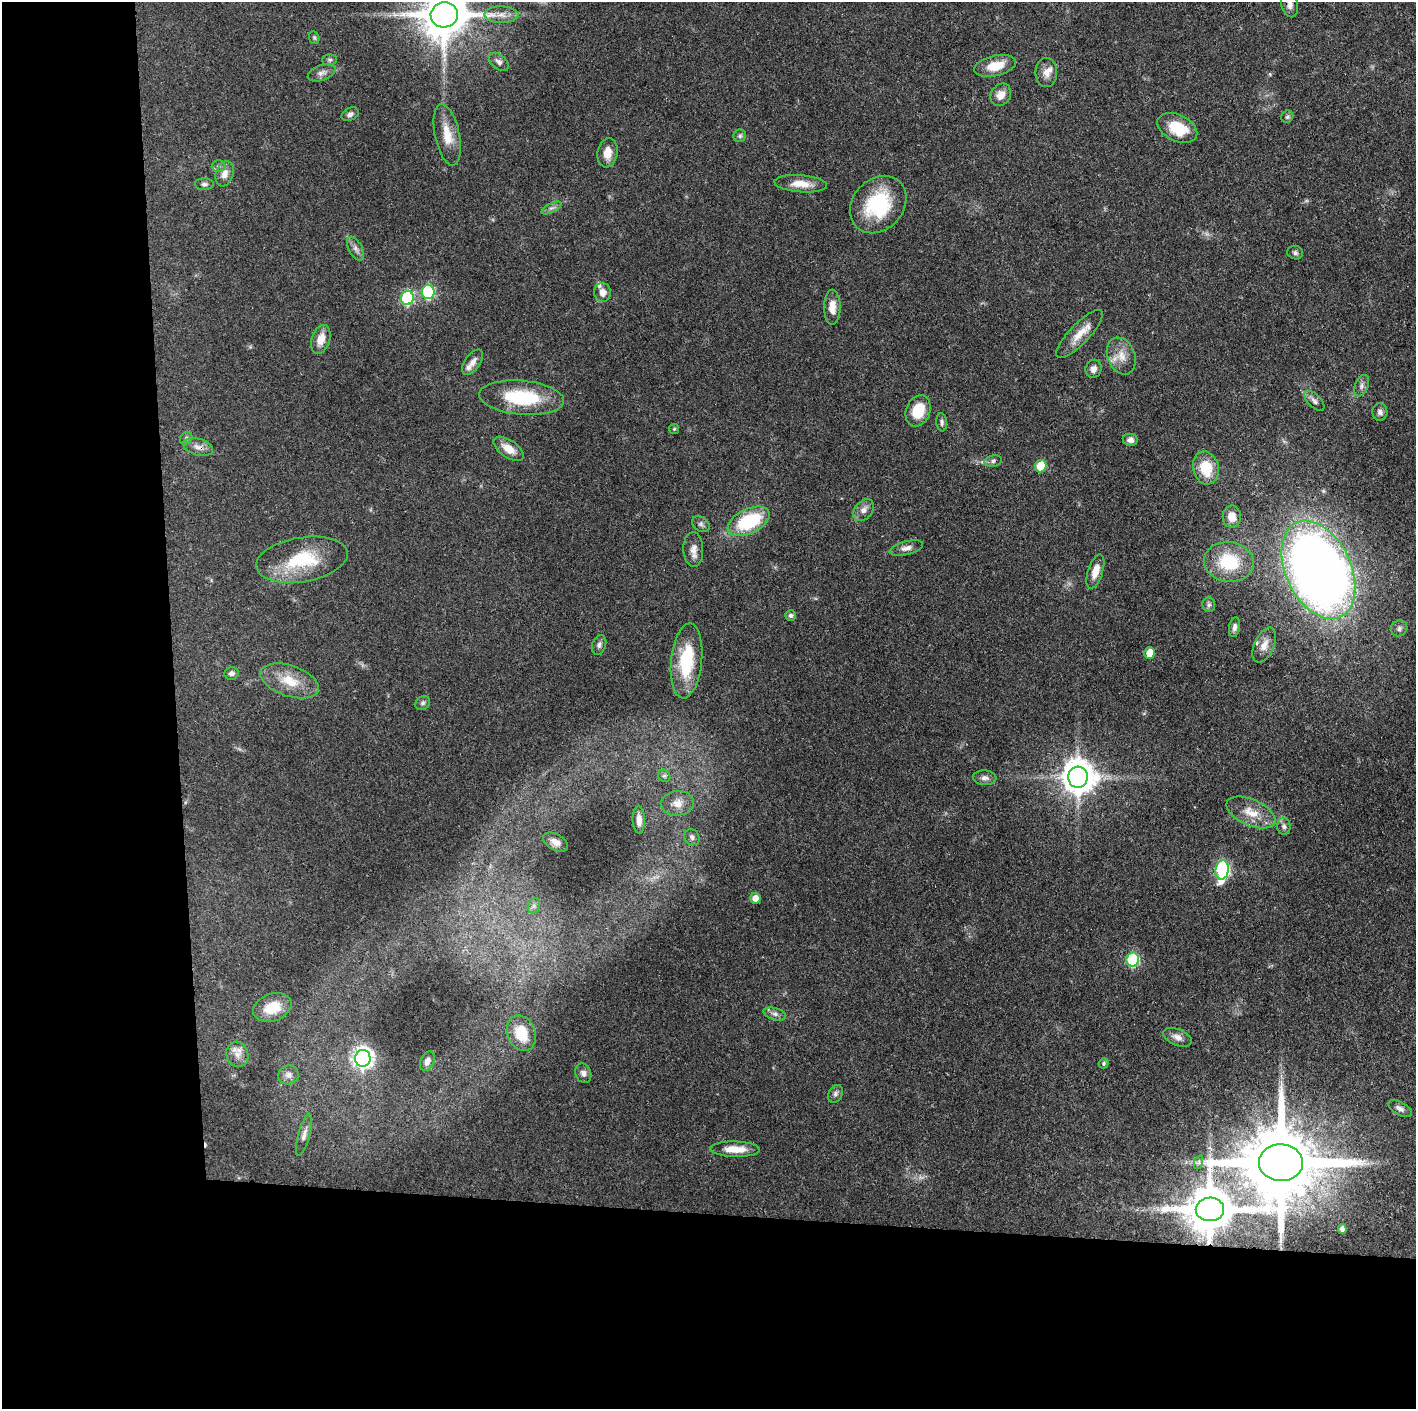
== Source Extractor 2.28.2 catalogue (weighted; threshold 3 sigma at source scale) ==
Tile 7 of 3 x 3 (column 1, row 3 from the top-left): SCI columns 1-1414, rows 1-1407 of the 4241 x 4221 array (HDU 1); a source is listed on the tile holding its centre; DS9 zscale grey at full resolution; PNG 1418 x 1411 px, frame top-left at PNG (2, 2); each listed source drawn as its Kron ellipse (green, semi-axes under 4 px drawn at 4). Shown black and unused: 24% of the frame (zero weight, under 3 of 4 exposures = <1% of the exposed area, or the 3 px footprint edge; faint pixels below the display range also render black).
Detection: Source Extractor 2.28.2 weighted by HDU 2 'WHT'; one run over the whole footprint, this tile lists its part. Background 0.087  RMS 0.004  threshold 0.0179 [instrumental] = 3 sigma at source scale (4.5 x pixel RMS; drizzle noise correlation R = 1.50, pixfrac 1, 0.05/0.05 arcsec/px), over >= 5 px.
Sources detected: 106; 2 too faint to see at this stretch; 1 cosmic-ray / hot-pixel residue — neither listed nor drawn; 4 inside a brighter listed object's ellipse — not listed separately; the other 99 listed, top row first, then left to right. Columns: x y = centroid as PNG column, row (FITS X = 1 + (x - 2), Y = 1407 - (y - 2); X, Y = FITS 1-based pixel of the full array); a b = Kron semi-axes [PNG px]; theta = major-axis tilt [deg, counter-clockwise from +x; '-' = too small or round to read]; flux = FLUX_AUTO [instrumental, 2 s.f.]
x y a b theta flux
1290 4 13 8 -76 2.4
444 15 13 12 - 1900
501 15 17 8 -1 3.5
314 38 6 5 - 0.65
330 60 7 5 1 0.81
499 62 11 7 -40 1.6
995 66 21 10 13 7.6
322 73 14 7 19 2
1046 73 14 11 -90 3.2
1001 95 12 9 58 3.7
350 114 9 6 27 1.3
1287 117 6 5 - 0.83
1177 128 21 13 -26 13
447 135 31 12 -78 7.8
740 136 6 6 - 0.82
607 153 15 10 80 4.5
218 166 7 6 - 0.99
225 174 13 8 72 3
204 184 9 6 1 1.1
801 184 26 8 -4 5.6
878 204 31 25 47 26
551 208 11 4 26 1.2
356 249 13 6 -62 1.8
1295 253 8 6 -17 1.1
428 292 7 6 - 45
603 292 9 8 - 2.9
407 298 7 6 - 38
832 307 17 8 -90 4.5
1079 334 32 10 46 6.6
321 339 15 9 72 4.8
1121 356 19 13 -68 5.8
472 362 15 7 54 2.6
1093 369 9 8 - 1.9
1362 386 11 6 68 1.6
522 398 42 17 -5 24
1314 401 13 6 -45 1.7
918 411 16 12 69 9.8
1380 412 9 7 -87 1.6
942 422 9 5 -84 1
674 429 5 5 - 0.56
186 438 7 5 47 0.8
1130 440 7 6 - 1.7
198 447 15 8 -16 2.7
508 449 17 8 -35 4.9
993 461 9 5 11 1.1
1041 466 6 5 - 16
1206 468 16 12 -77 12
864 510 12 8 51 2.5
1232 517 11 9 -89 4.5
749 521 22 12 26 27
701 524 10 7 -35 1.2
906 548 17 7 14 2.3
693 549 17 10 -88 3.2
302 560 46 22 9 23
1229 562 25 20 -7 19
1318 570 52 32 -65 470
1095 571 18 7 72 4.7
1209 605 7 6 - 0.94
791 615 5 5 - 0.93
1234 627 10 5 81 1.6
1399 628 8 7 - 1.4
599 645 10 7 71 1.4
1264 645 18 10 66 3.9
1150 653 6 5 - 7.2
687 661 38 15 84 23
232 673 7 6 - 1.5
290 681 30 15 -19 10
423 703 8 6 36 1
664 776 7 5 -42 0.81
1078 777 10 10 - 820
985 778 12 7 -3 1.8
677 803 16 12 4 4.2
1251 812 26 13 -24 7.3
639 820 13 6 -88 2.7
1284 826 8 6 -84 1.3
692 837 8 7 - 1.4
555 842 13 8 -29 2.4
1222 870 9 6 83 72
755 898 5 5 - 3.3
534 906 8 6 71 1.2
1133 959 7 6 - 41
272 1008 20 14 20 8.8
775 1014 11 6 -16 1.6
521 1033 18 14 -67 11
1177 1037 15 8 -22 2.6
237 1054 13 11 -72 3.2
363 1058 8 7 - 220
427 1061 10 6 65 2
1104 1063 5 4 - 0.73
583 1073 10 7 -68 1.8
288 1075 10 9 - 2
835 1094 9 7 60 1.2
1400 1109 13 6 -29 1.7
304 1135 22 6 75 2.2
735 1149 24 7 -1 6.4
1199 1162 7 4 72 0.71
1281 1163 22 18 -2 5700
1210 1209 14 12 2 2100
1342 1229 5 4 - 1.4
Overlapping masked pixels (flux is a lower limit): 3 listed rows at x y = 198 447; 1281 1163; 1210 1209
Isophote crosses this tile's border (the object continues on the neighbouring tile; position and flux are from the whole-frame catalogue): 2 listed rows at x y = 1290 4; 444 15